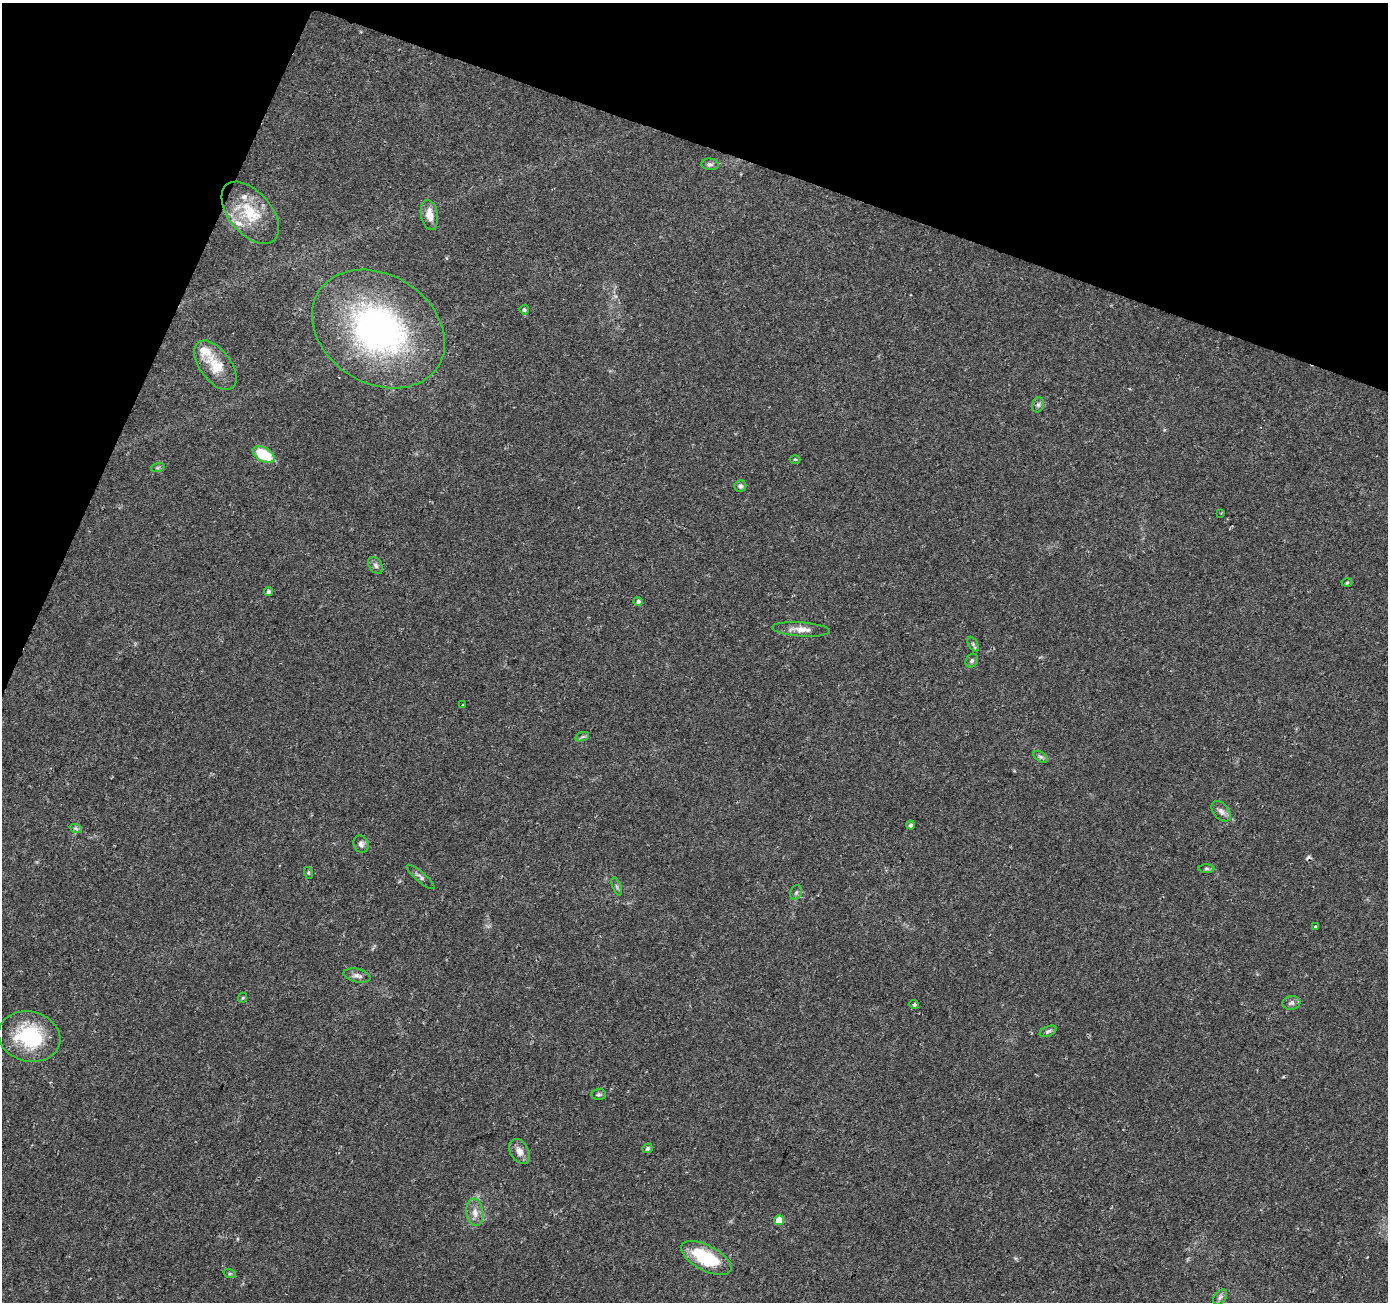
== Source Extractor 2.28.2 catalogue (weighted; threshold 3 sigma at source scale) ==
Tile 2 of 4 x 4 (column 2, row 1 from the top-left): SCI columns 1387-2772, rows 4110-5409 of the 5551 x 5684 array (HDU 1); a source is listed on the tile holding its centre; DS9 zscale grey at full resolution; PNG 1390 x 1304 px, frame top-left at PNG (2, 3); each listed source drawn as its Kron ellipse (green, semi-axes under 4 px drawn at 4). Shown black and unused: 18% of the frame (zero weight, under 2 of 3 exposures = <1% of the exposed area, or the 3 px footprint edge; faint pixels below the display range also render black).
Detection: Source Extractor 2.28.2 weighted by HDU 2 'WHT'; one run over the whole footprint, this tile lists its part. Background 0.0336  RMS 0.0034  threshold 0.0155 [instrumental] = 3 sigma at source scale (4.5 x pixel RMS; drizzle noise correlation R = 1.50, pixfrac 1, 0.0396/0.0396 arcsec/px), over >= 5 px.
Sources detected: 50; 1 cosmic-ray / hot-pixel residue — neither listed nor drawn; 3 inside a brighter listed object's ellipse — not listed separately; the other 46 listed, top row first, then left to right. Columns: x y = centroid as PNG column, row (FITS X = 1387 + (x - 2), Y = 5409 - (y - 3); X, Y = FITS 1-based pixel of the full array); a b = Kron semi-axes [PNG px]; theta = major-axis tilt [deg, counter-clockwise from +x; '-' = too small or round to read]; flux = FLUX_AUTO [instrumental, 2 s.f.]
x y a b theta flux
710 164 9 6 -7 0.86
250 213 37 21 -49 13
429 215 15 8 -80 3.7
524 310 4 4 - 0.68
378 329 70 54 -32 97
215 365 28 15 -53 8.6
1038 405 8 6 75 0.86
264 455 12 7 -30 13
795 459 5 3 - 0.33
158 467 7 4 19 0.53
740 486 6 5 - 0.88
1221 513 2 2 - 0.3
376 565 9 6 -52 1.1
1347 583 5 3 - 0.34
268 592 5 4 - 0.73
638 601 5 4 - 0.82
801 629 29 7 -4 3.4
973 644 8 4 -60 0.69
972 660 7 6 - 0.84
463 705 3 3 - 3
582 737 7 4 19 0.59
1041 757 8 4 -31 0.7
1221 811 12 7 -50 1.6
911 825 4 4 - 0.83
76 829 6 4 -20 0.53
361 844 9 7 -64 1.2
1207 869 8 4 -1 0.62
309 873 6 4 -71 0.42
421 877 17 5 -40 1.1
617 886 9 3 -69 0.59
796 892 7 5 68 0.74
1315 926 3 3 - 0.94
357 975 14 6 -12 1.5
242 998 5 3 - 0.33
1291 1003 9 7 11 1.2
914 1004 5 4 - 0.63
1048 1031 9 5 24 0.75
29 1037 31 25 -13 21
599 1094 7 5 1 0.66
647 1148 5 4 - 0.79
519 1151 13 9 -57 2.4
475 1212 14 8 -83 2.6
779 1220 5 5 - 5.9
706 1258 28 12 -28 19
230 1274 6 4 -18 0.52
1220 1297 9 5 53 1